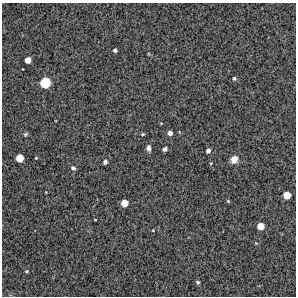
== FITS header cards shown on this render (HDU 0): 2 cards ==
NAXIS1  =                  294 /Length X axis
NAXIS2  =                  294 /Length Y axis

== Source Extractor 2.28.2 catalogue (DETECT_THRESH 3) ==
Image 294 x 294 px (HDU 0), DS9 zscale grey, 1 PNG px = 1 image px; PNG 298 x 298 px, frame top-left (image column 1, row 294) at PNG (2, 3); no overlay
Background 13000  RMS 320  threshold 961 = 3 sigma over >= 5 px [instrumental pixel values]
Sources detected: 25; all 25 listed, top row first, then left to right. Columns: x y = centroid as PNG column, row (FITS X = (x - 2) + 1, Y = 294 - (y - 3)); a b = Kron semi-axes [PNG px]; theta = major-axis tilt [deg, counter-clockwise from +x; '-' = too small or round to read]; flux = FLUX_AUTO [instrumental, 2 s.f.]
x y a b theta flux
115 50 4 3 - 51000
28 60 5 5 - 180000
234 78 5 5 - 34000
45 83 8 7 - 610000
161 123 3 3 - 16000
170 133 5 5 - 84000
25 134 6 4 41 29000
143 134 4 4 - 25000
148 148 7 5 -87 72000
165 149 4 3 - 63000
208 151 4 4 - 70000
20 158 6 6 - 290000
36 158 3 3 - 18000
234 159 8 7 - 160000
105 162 5 4 - 47000
211 163 4 2 - 16000
73 168 6 4 -34 50000
287 195 6 6 - 280000
228 201 5 4 - 24000
124 203 5 5 - 230000
95 219 4 2 - 13000
260 226 6 5 - 230000
153 230 3 3 - 15000
27 271 5 4 - 26000
198 282 5 4 - 37000